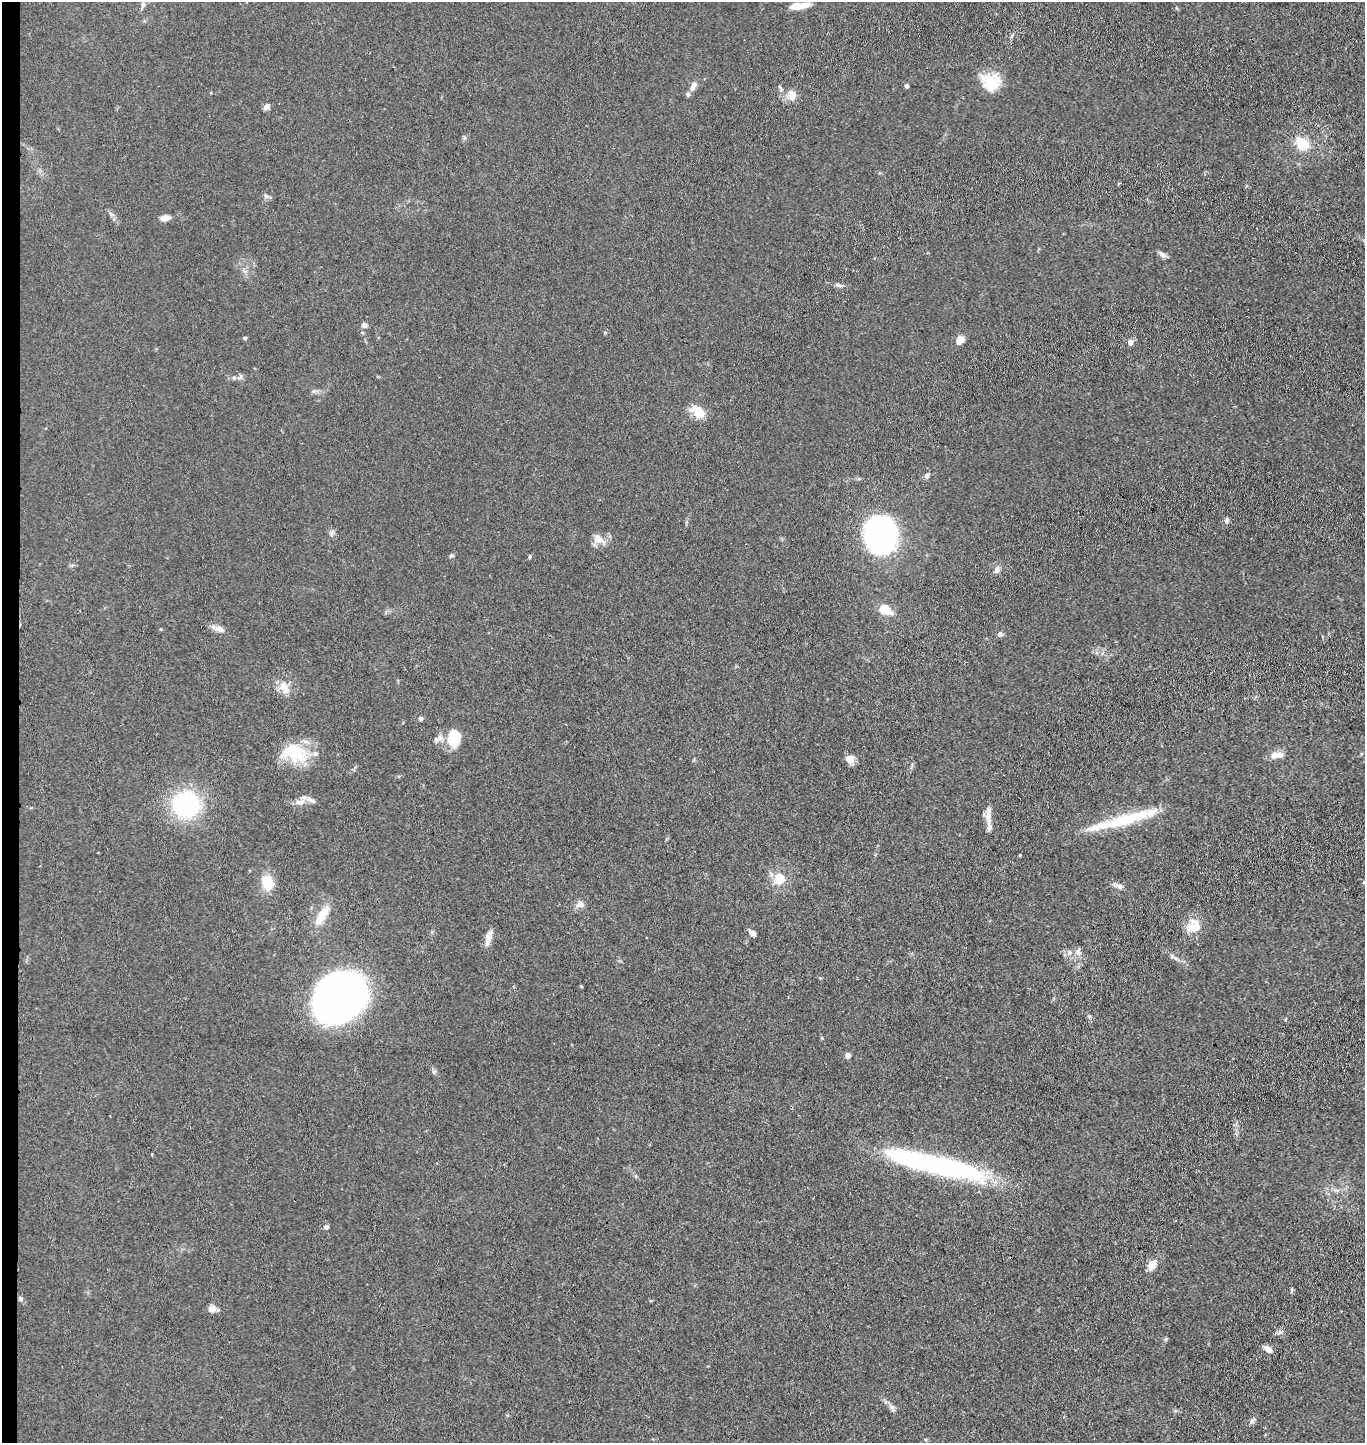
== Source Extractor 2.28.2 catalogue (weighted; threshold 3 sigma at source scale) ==
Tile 4 of 3 x 3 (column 1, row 2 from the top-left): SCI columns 158-1520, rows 1446-2886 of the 4410 x 4332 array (HDU 1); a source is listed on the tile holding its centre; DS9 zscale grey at full resolution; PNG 1367 x 1445 px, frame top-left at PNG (2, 2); no overlay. Shown black and unused: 1% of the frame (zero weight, under 3 of 4 exposures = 5% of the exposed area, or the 3 px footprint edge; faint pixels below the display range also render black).
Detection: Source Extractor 2.28.2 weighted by HDU 2 'WHT'; one run over the whole footprint, this tile lists its part. Background 0.089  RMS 0.0074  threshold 0.0333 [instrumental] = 3 sigma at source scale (4.5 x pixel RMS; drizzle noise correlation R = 1.50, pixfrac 1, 0.05/0.05 arcsec/px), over >= 5 px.
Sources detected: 78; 3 inside a brighter object's white glare — not listed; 8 inside a brighter listed object's ellipse — not listed separately; the other 67 listed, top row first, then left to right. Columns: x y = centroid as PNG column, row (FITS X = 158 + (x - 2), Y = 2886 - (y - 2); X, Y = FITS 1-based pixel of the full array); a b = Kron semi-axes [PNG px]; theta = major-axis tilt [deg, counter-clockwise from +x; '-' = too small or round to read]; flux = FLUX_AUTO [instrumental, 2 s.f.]
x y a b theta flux
143 5 8 6 74 1.8
799 6 21 7 8 10
991 80 21 15 9 16
693 86 14 7 67 4.6
906 86 4 4 - 2.6
780 88 10 3 -65 1.5
792 95 15 11 -79 6.2
267 107 8 6 52 2.9
1302 143 17 13 -41 15
266 196 8 5 -17 1.9
166 218 13 7 14 3.3
1162 255 11 5 -34 2.5
838 285 11 5 -13 2.1
364 325 7 6 - 2.1
605 332 5 3 - 0.67
245 338 5 4 - 0.94
960 339 9 7 46 5.6
1130 342 8 6 87 2.6
698 412 12 8 -47 17
927 475 7 6 - 1.6
1226 520 7 5 70 1.9
331 534 8 6 -90 1.9
880 535 36 32 76 140
598 540 15 10 -13 6.2
451 556 6 4 19 1
529 557 5 3 - 0.83
997 570 9 6 88 2.3
884 609 11 10 - 11
219 629 13 8 -25 4.2
1000 634 6 6 - 1.8
283 686 11 9 -37 7.7
421 718 5 5 - 1.6
454 733 22 8 59 13
439 738 12 8 29 4
299 755 27 17 -21 22
1277 755 15 7 11 6.3
850 759 12 9 -29 4.9
300 802 15 7 0 5
186 804 34 29 -1 63
988 820 28 6 -82 6.6
1124 820 66 14 16 35
779 879 7 6 - 21
267 882 12 10 -65 21
1364 882 4 3 - 0.81
1119 886 10 6 -31 2.7
580 904 10 9 - 4
322 915 24 9 57 14
1193 926 21 16 22 11
752 933 8 5 -36 3.4
488 938 20 7 76 5.6
1078 951 11 6 -86 2.6
1069 953 8 7 - 3.1
1172 956 6 4 -71 1.1
343 995 38 34 -12 380
822 1038 4 4 - 0.78
848 1055 4 4 - 5.2
434 1072 6 5 - 1.4
935 1165 108 18 -13 140
326 1227 6 5 - 1.9
1152 1264 12 8 60 7
1292 1290 6 4 90 1.1
21 1299 6 6 - 1.4
213 1309 11 7 10 4.5
1280 1332 6 5 - 1.6
1268 1349 10 6 -37 4
892 1408 7 6 - 1.9
1252 1420 10 4 54 1.8
Isophote crosses this tile's border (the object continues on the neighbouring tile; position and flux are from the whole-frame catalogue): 1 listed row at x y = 1364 882
Unlisted compact peaks at least as high as the median listed source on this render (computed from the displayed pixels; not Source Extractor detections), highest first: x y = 1166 1339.